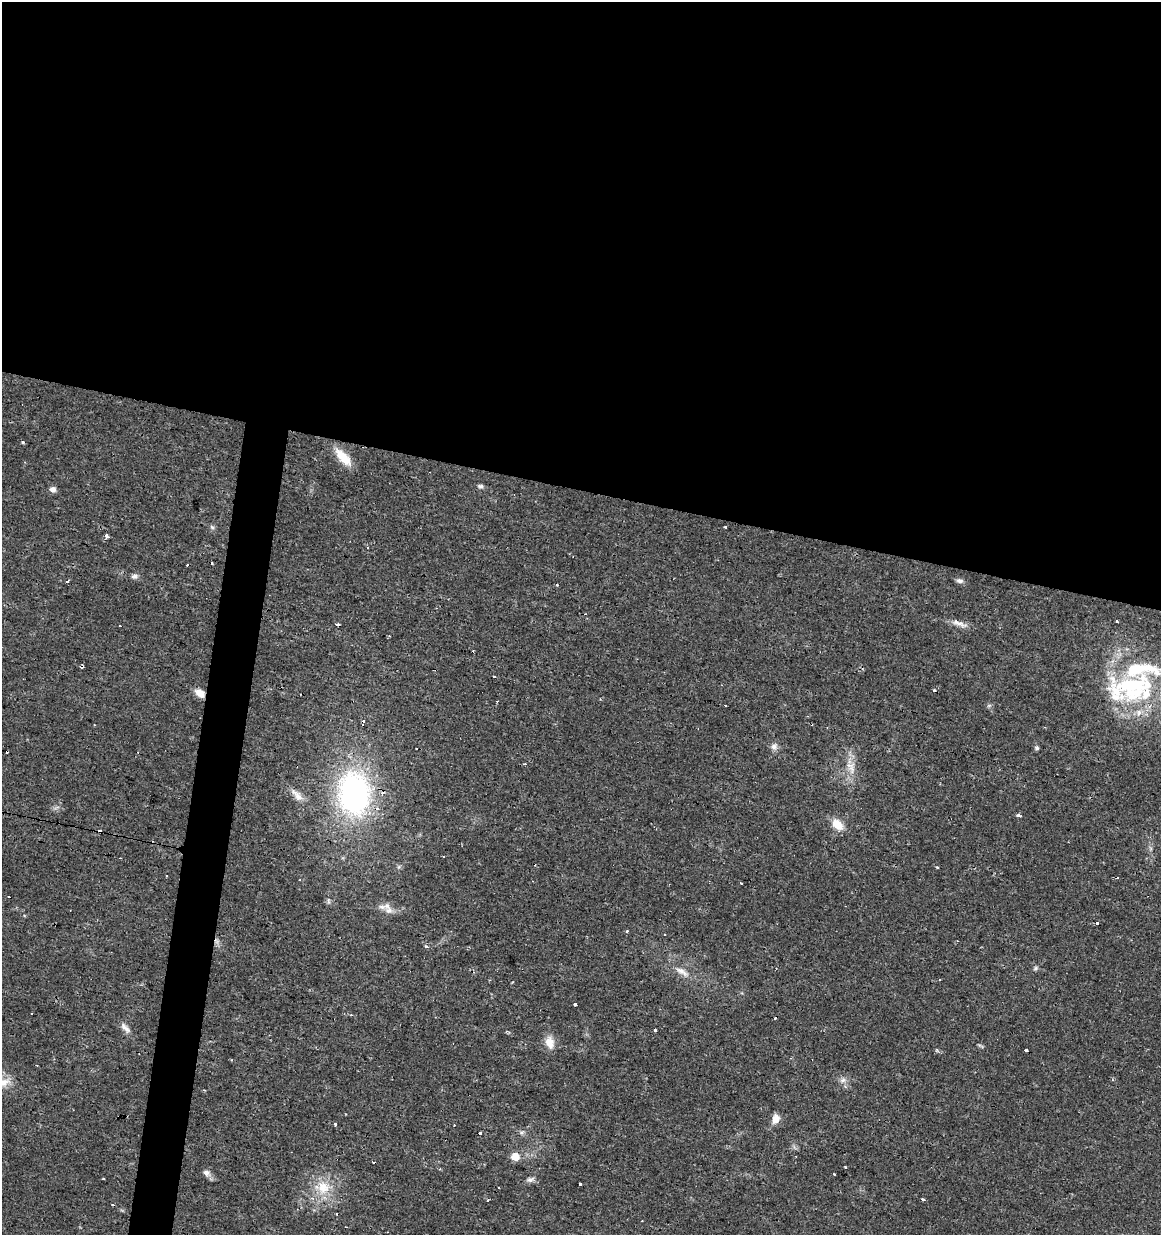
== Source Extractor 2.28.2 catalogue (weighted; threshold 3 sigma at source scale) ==
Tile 3 of 4 x 4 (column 3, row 1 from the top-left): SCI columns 2604-3762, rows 3699-4931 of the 5145 x 4941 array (HDU 1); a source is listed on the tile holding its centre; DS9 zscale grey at full resolution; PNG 1163 x 1237 px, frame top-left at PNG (2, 2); no overlay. Shown black and unused: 42% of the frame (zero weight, under 2 of 3 exposures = <1% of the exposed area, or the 3 px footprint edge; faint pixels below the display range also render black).
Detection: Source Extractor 2.28.2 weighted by HDU 2 'WHT'; one run over the whole footprint, this tile lists its part. Background 0.0131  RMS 0.003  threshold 0.0136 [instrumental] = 3 sigma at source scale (4.5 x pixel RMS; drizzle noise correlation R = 1.50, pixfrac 1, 0.0396/0.0396 arcsec/px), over >= 5 px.
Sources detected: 95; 34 cosmic-ray / hot-pixel residue — not listed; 4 inside a brighter listed object's ellipse — not listed separately; the other 57 listed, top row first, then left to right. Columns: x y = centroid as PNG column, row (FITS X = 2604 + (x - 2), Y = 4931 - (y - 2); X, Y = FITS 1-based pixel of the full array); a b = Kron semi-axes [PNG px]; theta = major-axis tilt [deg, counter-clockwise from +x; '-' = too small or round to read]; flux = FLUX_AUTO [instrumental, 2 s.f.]
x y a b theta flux
23 442 3 3 - 0.77
343 457 24 9 -47 6.5
480 486 8 5 -9 0.73
53 489 7 6 - 1.3
212 527 7 5 -44 0.62
725 527 3 3 - 0.4
106 536 3 3 - 7.9
134 576 9 7 20 0.99
959 581 9 6 -7 0.98
556 584 3 3 - 1.1
1117 622 3 3 - 2.2
960 623 24 7 -20 2.3
1134 687 64 39 8 40
934 691 3 3 - 1.4
200 693 11 7 -36 3.1
726 705 3 3 - 0.62
989 705 7 4 19 0.48
774 746 10 9 - 1.4
1037 748 5 5 - 0.65
851 768 20 12 -77 4.3
354 793 47 34 -88 73
297 795 22 8 -45 2.9
1018 816 4 3 - 3.8
837 824 15 10 -46 4.6
444 856 3 2 - 0.38
937 867 4 3 - 0.93
300 880 3 3 - 0.33
741 883 3 3 - 0.46
328 901 7 4 -71 0.54
389 910 12 10 -21 2.2
1096 923 3 3 - 8.1
627 932 3 3 - 1.3
217 941 9 6 -68 1
426 947 3 3 - 3.7
1036 968 7 5 28 0.58
681 971 15 8 -22 2.4
575 1004 3 3 - 1.7
351 1015 3 3 - 0.33
125 1028 18 7 -46 1.8
655 1031 3 3 - 3.5
550 1042 16 11 -80 3.5
1026 1050 4 3 - 3.2
843 1080 9 7 49 1.3
3 1082 21 12 12 4.2
776 1119 11 8 75 2.6
335 1124 3 3 - 1.3
522 1132 7 4 18 0.56
480 1133 3 3 - 1.1
515 1156 8 7 - 4.1
845 1168 3 3 - 0.72
206 1173 10 7 -29 1.5
103 1179 3 2 - 0.44
530 1180 11 6 19 1.1
580 1184 3 3 - 1.6
323 1188 21 19 45 8.6
923 1199 3 3 - 4.3
488 1200 3 2 - 0.24
Overlapping masked pixels (flux is a lower limit): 2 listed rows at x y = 200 693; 217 941
Isophote crosses this tile's border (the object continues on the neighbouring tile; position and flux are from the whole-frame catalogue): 1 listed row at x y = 3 1082